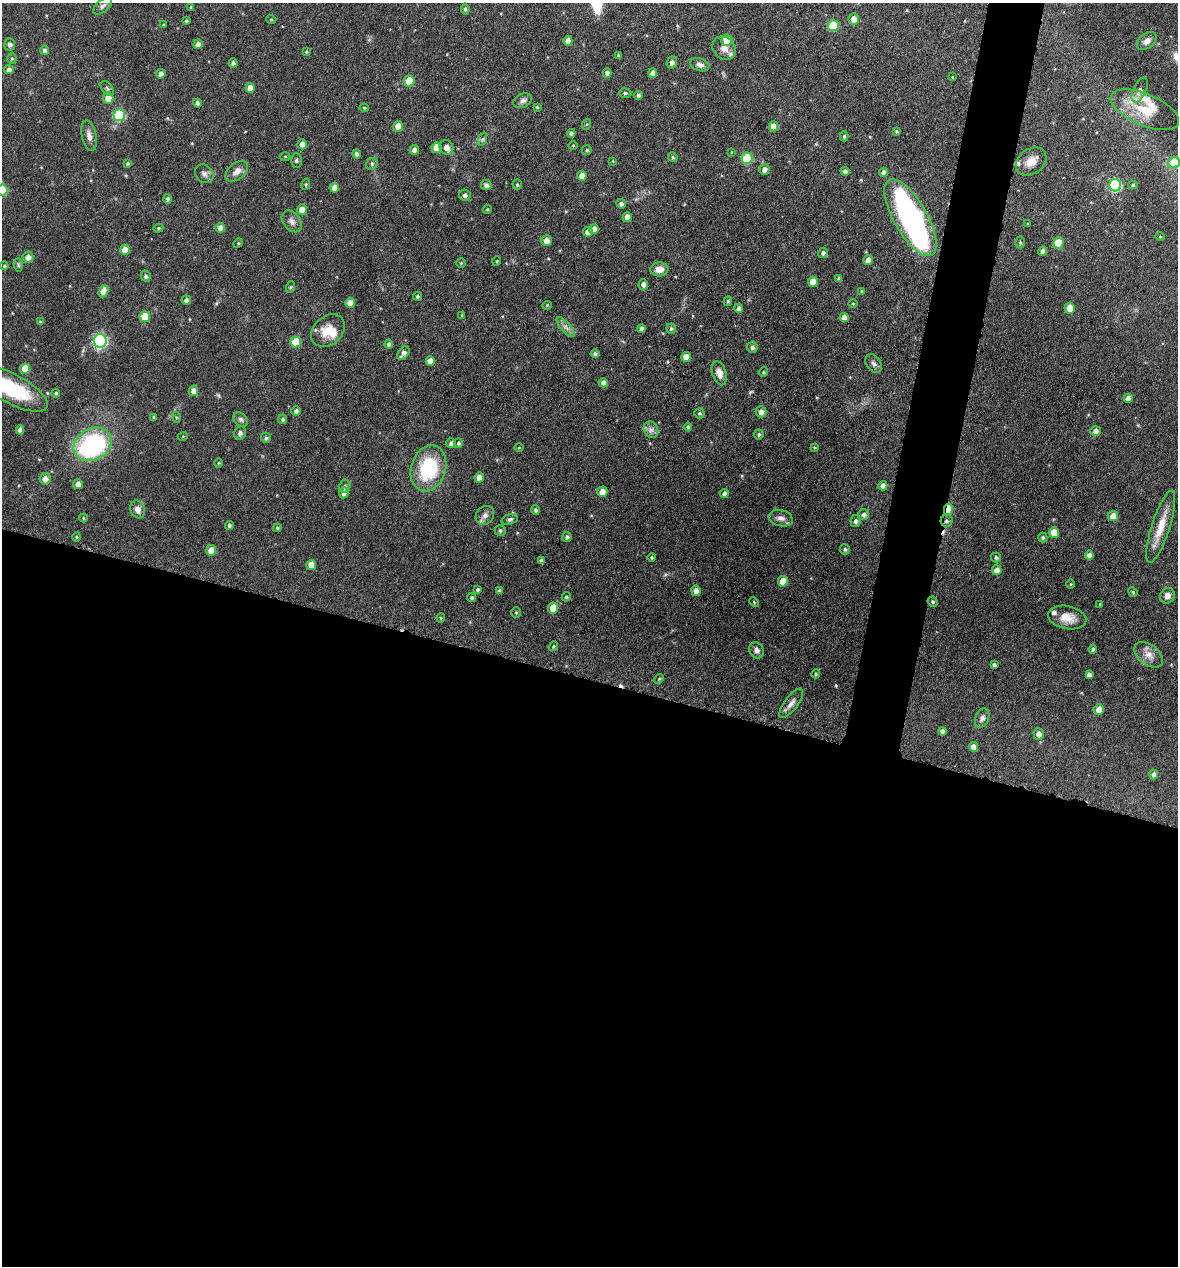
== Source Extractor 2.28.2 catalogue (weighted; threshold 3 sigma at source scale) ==
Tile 14 of 4 x 4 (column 2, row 4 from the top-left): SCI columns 1301-2476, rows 4-1267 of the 5073 x 5061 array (HDU 1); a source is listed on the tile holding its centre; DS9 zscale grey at full resolution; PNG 1180 x 1268 px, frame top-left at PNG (2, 3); each listed source drawn as its Kron ellipse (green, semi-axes under 4 px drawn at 4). Shown black and unused: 49% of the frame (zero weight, under 4 of 8 exposures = <1% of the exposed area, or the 3 px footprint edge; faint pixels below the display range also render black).
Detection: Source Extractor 2.28.2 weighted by HDU 2 'WHT'; one run over the whole footprint, this tile lists its part. Background 0.0822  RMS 0.0036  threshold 0.0149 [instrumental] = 3 sigma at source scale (4.09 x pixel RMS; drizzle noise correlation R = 1.36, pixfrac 0.8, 0.05/0.05 arcsec/px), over >= 5 px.
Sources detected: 242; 3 inside a brighter object's white glare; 1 cosmic-ray / hot-pixel residue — neither listed nor drawn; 5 inside a brighter listed object's ellipse — not listed separately; the other 233 listed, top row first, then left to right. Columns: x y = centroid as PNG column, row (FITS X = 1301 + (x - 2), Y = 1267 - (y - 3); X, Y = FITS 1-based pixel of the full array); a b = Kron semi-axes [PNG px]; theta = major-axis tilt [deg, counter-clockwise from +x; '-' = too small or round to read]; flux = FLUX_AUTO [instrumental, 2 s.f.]
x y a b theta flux
103 6 11 6 42 1.1
191 7 4 4 - 0.44
465 9 5 4 - 0.76
271 19 5 3 - 0.29
854 19 5 5 - 2.9
186 21 3 3 - 0.5
163 25 4 4 - 0.3
833 26 5 5 - 13
727 40 5 5 - 7.5
568 41 5 4 - 2.4
1147 41 11 7 39 2.1
10 44 6 5 - 1.2
198 44 5 4 - 1.5
724 48 12 10 -48 3
44 50 5 4 - 1
306 52 4 3 - 0.34
618 55 3 3 - 0.43
12 58 5 4 - 0.55
672 62 6 5 - 1.3
233 63 4 4 - 1.1
700 65 10 6 -19 1.3
9 69 5 4 - 1.1
607 73 4 4 - 1.4
653 73 5 4 - 1.9
161 74 5 4 - 1.5
952 77 4 3 - 0.28
409 81 5 5 - 8.7
107 88 8 5 -52 0.69
250 88 5 4 - 3.6
1140 90 13 6 65 1.7
625 93 6 4 1 0.57
638 95 4 4 - 0.77
108 98 5 5 - 3.7
522 101 10 6 25 1.2
197 103 4 4 - 1.3
537 107 4 4 - 0.4
364 108 5 4 - 0.46
1145 110 36 16 -23 12
119 115 6 6 - 26
587 124 5 3 - 0.39
398 126 5 5 - 5
773 126 5 4 - 3.3
896 131 3 3 - 0.44
571 133 4 4 - 0.89
89 136 15 7 -77 2.1
844 136 5 4 - 0.6
483 139 7 4 71 0.61
302 144 5 5 - 2.2
573 145 5 3 - 0.31
446 147 7 6 - 2.4
436 148 5 5 - 5.2
414 150 5 4 - 1.8
587 150 5 4 - 0.58
731 152 4 2 - 0.22
356 154 4 4 - 0.96
285 156 5 3 - 0.31
673 157 5 4 - 0.48
747 158 5 5 - 16
296 160 7 5 89 0.57
613 161 4 3 - 0.28
1031 161 16 12 36 3.8
1174 162 5 5 - 8.8
128 163 4 4 - 0.61
372 164 6 5 - 0.64
764 169 5 5 - 2.1
237 171 13 8 40 2.3
845 171 4 4 - 1.2
884 172 4 4 - 1.7
204 174 10 8 -46 1.4
582 176 5 5 - 2.9
306 184 6 3 72 0.36
486 185 5 5 - 1
517 185 5 4 - 0.51
1115 185 6 6 - 35
1133 185 4 4 - 0.58
334 188 5 4 - 3.1
2 190 5 5 - 12
465 195 6 5 - 0.94
167 199 5 4 - 0.75
621 204 5 4 - 0.96
487 209 4 4 - 0.41
302 210 5 5 - 3.3
627 217 5 4 - 2.7
910 218 43 16 -60 72
292 221 12 8 -51 1.6
1028 224 3 3 - 0.31
158 228 5 4 - 0.45
220 228 5 5 - 2.3
594 229 5 5 - 2.2
588 232 5 4 - 2.3
1160 236 5 3 - 0.35
546 241 5 5 - 2.4
1020 242 6 5 - 0.53
238 243 5 4 - 0.4
1058 243 5 5 - 7.9
125 250 5 5 - 4.4
1043 251 5 4 - 1.4
823 253 5 5 - 0.97
28 257 6 5 - 2.2
868 260 5 4 - 2.1
497 261 5 3 - 0.3
461 263 4 4 - 0.31
18 265 6 4 -89 0.6
4 266 4 4 - 0.53
659 269 9 7 4 2.8
146 276 5 5 - 0.89
839 278 4 3 - 0.78
813 282 5 5 - 4.4
643 284 5 5 - 1.7
291 287 6 4 71 0.46
103 291 6 5 - 3.4
862 291 4 3 - 0.33
418 296 4 4 - 0.63
186 300 5 4 - 1.2
728 301 5 4 - 0.58
350 303 5 5 - 3.3
853 303 4 3 - 0.32
547 305 4 4 - 0.39
739 308 4 4 - 1.1
1070 308 5 5 - 5.9
462 315 4 4 - 0.34
145 317 5 5 - 7.3
844 317 4 4 - 2.7
40 322 4 4 - 0.44
566 327 12 4 -48 1.4
641 329 4 4 - 1.2
671 329 5 4 - 0.68
328 331 19 14 43 6.3
100 341 7 6 - 64
295 342 5 5 - 8.8
389 344 4 4 - 1.2
752 347 5 5 - 1
403 353 7 5 53 1.9
595 353 4 4 - 0.82
686 357 5 5 - 3.8
430 361 5 4 - 2.6
874 364 10 7 -53 1.2
25 369 5 5 - 6.2
763 372 5 4 - 0.43
719 373 12 7 -73 2.4
603 383 5 4 - 1.7
12 389 40 14 -28 26
193 391 5 4 - 2.5
56 393 4 4 - 0.63
1128 398 4 4 - 1.8
296 411 4 4 - 0.94
761 412 5 5 - 1.7
699 413 5 5 - 0.56
154 417 3 3 - 0.52
176 417 5 3 - 0.38
283 419 4 4 - 0.72
241 420 8 6 -45 0.95
688 427 4 4 - 0.6
20 430 4 4 - 1.3
651 430 8 7 - 1.5
1096 431 5 5 - 1.6
240 433 6 6 - 1
759 434 5 4 - 0.8
183 436 5 3 - 0.27
266 438 5 4 - 0.71
451 443 5 4 - 1.2
458 443 5 4 - 0.67
93 444 20 15 29 49
814 447 4 3 - 0.3
519 448 5 3 - 0.32
218 463 5 3 - 0.33
428 468 23 17 73 24
479 478 5 4 - 3
45 479 6 5 - 2.4
78 484 5 5 - 1.9
345 486 6 5 - 0.9
883 486 5 4 - 2.2
602 492 5 5 - 3.4
344 493 5 4 - 1.5
724 493 4 4 - 1.1
138 509 9 7 -70 1.9
948 509 6 4 78 8.9
535 510 4 4 - 0.77
485 515 10 8 49 1.8
864 515 6 5 - 1.2
1113 516 5 5 - 3.3
83 518 4 4 - 0.37
781 518 12 8 -13 1.9
510 519 8 5 18 0.81
855 521 6 5 - 1.1
947 521 6 6 - 0.8
229 525 4 4 - 0.72
1161 527 38 9 72 7
277 528 4 3 - 0.43
500 531 5 5 - 0.77
1054 532 5 5 - 6.9
77 537 5 3 - 0.37
567 537 5 4 - 0.87
1043 537 5 4 - 0.68
845 549 5 5 - 0.68
211 550 5 5 - 4
1089 555 4 4 - 2
652 557 4 4 - 0.49
996 557 5 5 - 0.67
541 561 4 3 - 0.9
311 565 5 5 - 3.9
997 570 5 5 - 1.9
783 581 5 5 - 6.8
1071 584 4 3 - 0.31
478 590 4 3 - 0.68
499 591 4 3 - 1.1
696 591 5 4 - 2.4
1133 592 5 4 - 0.43
1167 596 8 7 - 1.8
566 597 5 4 - 0.58
472 598 4 4 - 0.65
754 602 5 3 - 0.31
933 602 5 5 - 0.69
1100 604 4 3 - 0.3
553 608 5 5 - 6.1
516 612 5 4 - 0.43
441 618 4 4 - 0.39
1067 618 19 11 -11 4.6
553 646 5 4 - 0.46
1093 649 4 3 - 0.72
757 650 8 7 - 1.5
1149 655 16 10 -38 3
994 665 4 3 - 0.79
816 674 4 3 - 0.44
1089 675 4 4 - 1.2
659 679 5 4 - 0.37
791 703 17 6 52 2
1099 710 5 5 - 3.2
982 718 10 6 69 1.3
943 731 4 4 - 1.4
1039 734 5 5 - 2
973 747 5 4 - 2.7
1154 774 5 4 - 1.2
Overlapping masked pixels (flux is a lower limit): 2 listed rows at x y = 948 509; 947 521
Isophote crosses this tile's border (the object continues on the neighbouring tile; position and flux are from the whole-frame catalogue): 3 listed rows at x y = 1174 162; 2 190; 12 389